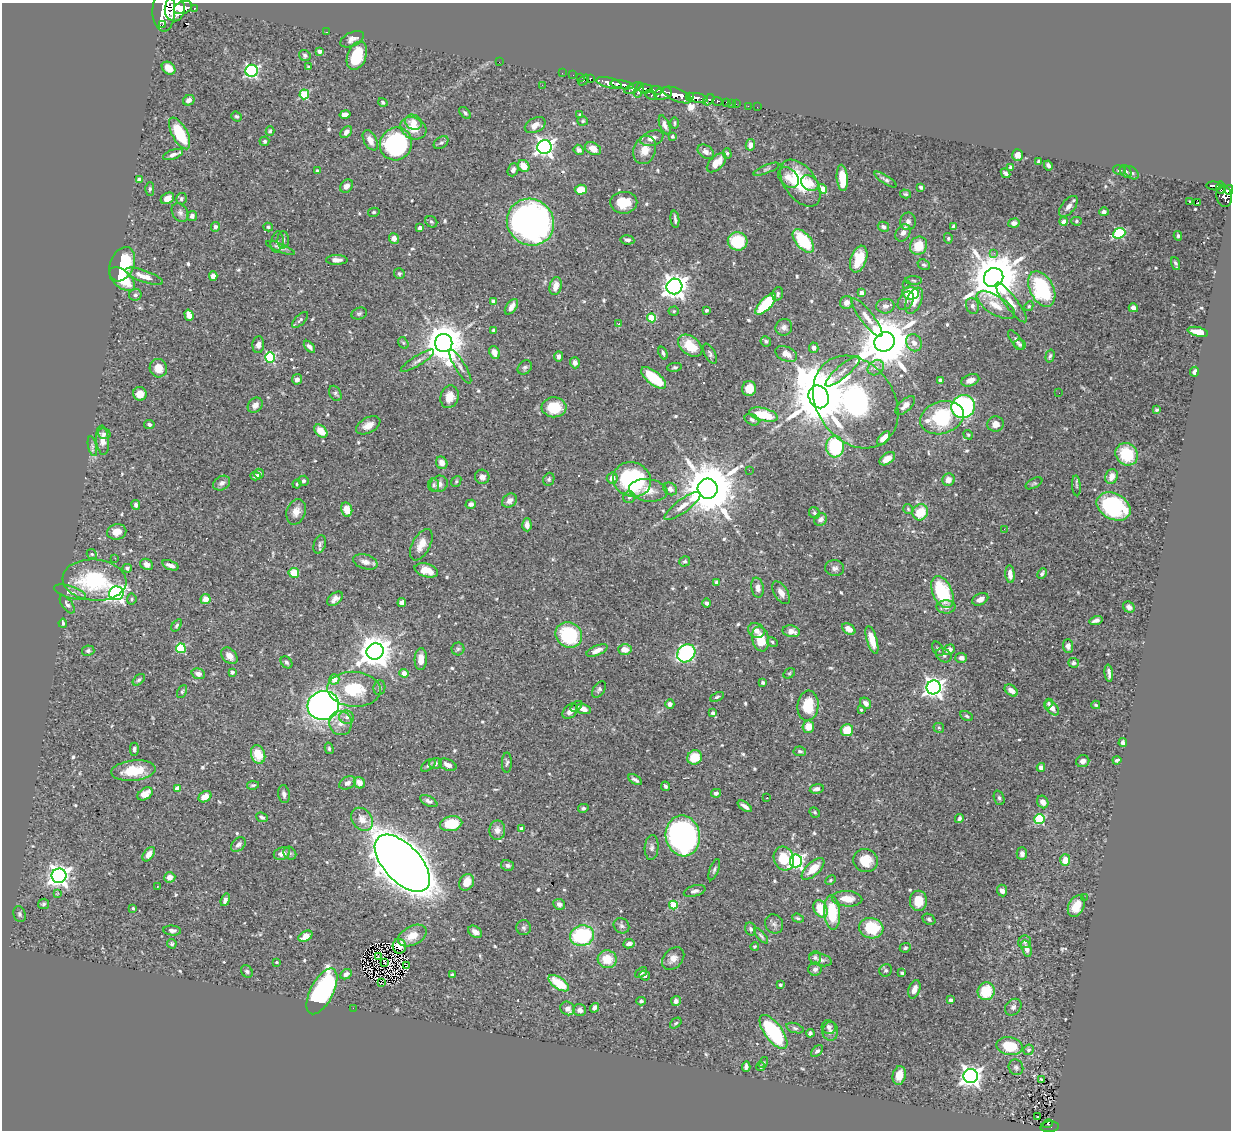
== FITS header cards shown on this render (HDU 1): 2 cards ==
NAXIS1  =                 1229
NAXIS2  =                 1128

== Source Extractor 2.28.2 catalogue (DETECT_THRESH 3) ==
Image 1229 x 1128 px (HDU 1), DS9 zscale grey, 1 PNG px = 1 image px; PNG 1233 x 1132 px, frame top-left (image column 1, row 1128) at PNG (2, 3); each listed source drawn as its Kron ellipse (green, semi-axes under 4 px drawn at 4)
Background 0.821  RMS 0.016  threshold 0.0472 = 3 sigma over >= 5 px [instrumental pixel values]
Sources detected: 607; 2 with non-positive FLUX_AUTO (blend fragments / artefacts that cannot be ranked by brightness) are neither listed nor drawn; of the other 605, the 500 brightest by FLUX_AUTO listed and drawn (105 fainter detections omitted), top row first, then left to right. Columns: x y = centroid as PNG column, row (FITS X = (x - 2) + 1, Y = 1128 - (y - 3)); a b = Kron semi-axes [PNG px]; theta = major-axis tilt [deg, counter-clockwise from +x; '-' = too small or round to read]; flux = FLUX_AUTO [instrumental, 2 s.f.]
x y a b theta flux
183 8 9 6 19 2400
194 8 4 3 - 93
175 9 13 10 83 4400
164 11 20 11 89 6400
162 25 3 2 - 310
326 32 3 2 - 1.8
352 39 13 7 25 5
320 51 4 3 - 6.2
305 55 6 5 - 2.6
357 56 15 9 68 36
499 62 2 2 - 31
309 67 3 3 - 1.9
169 68 7 5 -40 10
252 71 6 6 - 210
562 73 2 2 - 13
573 75 2 2 - 11
580 77 2 2 - 13
590 78 3 3 - 38
584 80 6 3 46 94
609 83 13 5 -13 1900
542 85 2 2 - 2
622 85 12 4 -9 1600
633 88 9 4 25 500
646 89 7 4 -2 580
639 90 7 3 71 550
656 90 6 3 -15 470
663 93 9 6 16 1300
304 94 5 5 - 55
651 95 6 3 -34 260
677 95 15 6 -23 3400
689 96 4 3 - 380
697 98 10 4 -11 1300
189 100 6 5 - 5.1
709 100 6 4 44 330
717 101 5 3 - 180
383 102 5 4 - 2.2
727 102 3 3 - 45
731 103 2 2 - 7.9
736 104 2 2 - 11
748 106 2 2 - 8.5
757 107 2 2 - 5.8
465 113 7 4 -44 2.3
345 114 6 4 11 5.9
580 115 4 3 - 1.4
236 116 5 4 - 1.9
583 121 5 4 - 1.5
413 122 9 7 -28 10
674 123 6 3 90 1.5
535 125 11 7 27 8.1
665 125 10 5 -67 4.5
413 128 13 10 -27 16
270 131 5 4 - 1.7
346 132 7 4 48 4.7
180 133 17 7 -62 47
672 137 4 3 - 1.7
652 138 12 7 19 7.4
370 140 11 6 -62 8.8
264 141 5 4 - 2
441 143 8 5 35 2.3
396 144 17 16 - 170
750 145 6 4 79 5.2
544 147 7 7 - 460
593 149 8 6 -29 11
579 150 5 4 - 3.4
645 150 14 11 71 13
706 152 9 6 -34 6
727 153 5 4 - 1.6
173 155 10 4 19 4.1
1018 155 6 5 - 9.4
1039 161 4 4 - 3
717 163 12 6 44 16
1048 165 5 4 - 3
524 166 6 5 - 14
1010 167 4 3 - 1.8
766 169 14 3 22 2.6
513 170 7 5 68 4.4
1119 170 6 4 -11 1.6
317 171 4 3 - 2.9
1126 171 7 5 -52 2.2
1006 173 5 4 - 3
1131 173 8 5 -39 2.6
789 177 12 8 -45 8.8
842 178 13 5 -86 21
140 180 4 4 - 7.3
885 180 13 4 -33 2.8
800 183 26 15 -54 49
810 183 9 7 -36 7.3
347 186 7 5 49 5
1214 186 8 3 -9 240
921 187 4 3 - 2.4
1221 188 6 3 -88 260
150 189 6 4 89 2
823 189 5 4 - 22
581 190 6 5 - 22
1229 190 5 3 - 480
906 194 5 4 - 1.4
1224 196 11 7 -79 790
167 198 7 5 27 9
181 199 6 5 - 2.1
1189 202 3 2 - 140
624 203 13 11 2 21
1197 203 3 2 - 1.7
1068 206 12 6 51 6.4
180 212 10 7 -57 4.2
374 212 6 4 13 1.5
1104 212 5 4 - 2.9
192 216 5 5 - 4.3
675 219 8 3 -83 2.6
908 221 9 8 - 4.3
1077 221 5 4 - 1.6
431 222 6 5 - 1.8
530 222 24 22 -39 440
1063 222 4 4 - 16
1014 223 5 4 - 4.5
954 226 4 4 - 2.8
215 227 5 4 - 4.8
268 227 5 4 - 1.6
883 227 6 5 - 3.2
420 228 4 3 - 3.7
903 233 9 7 59 6
1119 233 6 5 - 91
1178 236 5 3 - 1.6
394 238 5 5 - 5.5
948 238 5 4 - 1.7
283 240 8 6 89 2.7
627 240 7 4 -9 3.4
738 241 10 9 - 41
803 241 14 7 -49 58
277 242 10 6 80 3.4
919 246 9 8 - 23
280 248 15 4 -21 3.7
994 253 3 3 - 2.3
859 259 14 8 71 28
337 260 11 5 0 6.2
1176 263 7 3 -68 2
122 264 18 12 67 44
924 265 6 5 - 2.1
399 274 5 5 - 2.1
144 276 20 6 -20 11
213 276 5 4 - 6.6
994 278 10 9 - 5500
122 279 15 8 -42 35
914 280 8 4 -2 1.7
906 284 3 2 - 2.6
556 286 9 6 78 10
674 286 8 7 - 860
1042 289 19 11 -62 100
861 293 4 4 - 6.9
911 293 8 6 -8 44
778 294 7 5 75 2.6
135 295 6 6 - 2.7
906 301 10 7 55 4.1
914 301 14 7 65 11
494 302 4 4 - 11
1011 302 24 6 -53 9.7
846 303 6 6 - 5.9
766 304 14 6 46 54
996 305 22 9 -31 17
885 306 9 7 2 5
972 306 8 6 -72 3.6
1029 306 5 4 - 1.5
511 307 9 5 54 7.1
1133 308 4 4 - 5
706 310 3 3 - 2.9
674 311 5 4 - 1.6
359 314 8 5 19 2.2
189 315 6 4 -73 11
652 318 4 4 - 39
867 318 24 6 -52 9.6
300 320 10 4 45 2.4
619 324 3 2 - 3.3
784 327 8 8 - 5.1
494 330 3 3 - 1.8
1198 332 10 4 -13 12
1016 340 12 5 -53 3.5
766 341 5 5 - 2.2
885 342 10 9 - 6300
403 343 6 4 -59 1.7
444 343 9 8 - 3100
914 343 9 7 -60 6.5
258 345 8 6 86 4.3
1020 345 6 5 - 1.8
690 346 14 9 -39 24
309 347 7 4 -48 4.3
814 348 5 4 - 4.1
495 352 7 5 -68 8.8
663 353 7 3 -70 2.2
710 354 11 5 -63 2.8
786 354 11 7 -25 9
558 356 5 4 - 3.3
1050 356 6 4 73 1.8
270 357 5 5 - 100
417 361 19 5 32 5
575 363 6 5 - 4.7
460 367 19 5 -59 5.5
525 367 8 6 44 2.5
675 367 7 4 7 1.9
158 368 9 8 - 12
876 368 8 7 - 5.4
843 371 22 6 40 7.9
1195 372 5 4 - 4
654 378 15 6 -39 45
297 379 5 5 - 4.5
940 380 4 3 - 2.6
970 380 9 5 20 7.4
749 388 7 7 - 13
335 393 8 5 -61 2.3
1059 393 2 2 - 1.6
140 394 7 6 - 8.6
450 397 11 9 74 13
819 397 12 9 -66 8800
856 402 50 38 -55 220
255 405 8 6 46 6.5
905 405 12 6 44 6.7
554 407 12 10 -3 34
963 407 12 11 - 190
1156 410 4 3 - 1.9
764 415 15 6 -14 32
942 418 22 16 17 76
752 420 8 5 -27 2.4
149 424 5 4 - 2.5
995 424 8 7 - 8.7
368 425 13 7 28 9.1
321 431 8 5 -45 14
104 434 6 5 - 2.4
968 435 5 4 - 1.5
884 438 8 4 48 11
103 440 14 6 -85 7.9
92 446 10 4 -77 2.9
835 447 11 9 -88 70
1127 454 12 10 -45 44
887 459 9 5 35 9.8
442 463 6 5 - 7.7
749 470 2 2 - 4
259 474 5 5 - 2.5
255 476 5 4 - 2.9
482 477 7 7 - 4.8
1112 477 8 6 70 8.6
612 478 5 5 - 7.2
549 479 6 5 - 2.3
632 480 19 17 -21 130
948 480 6 6 - 7.3
303 481 5 5 - 2.5
456 481 6 4 51 1.7
222 483 9 7 29 4.2
1034 483 9 4 28 1.9
297 484 4 4 - 1.5
439 484 9 8 - 6.9
434 485 6 5 - 2
1076 486 10 4 -86 2.1
670 489 7 6 - 4.5
708 489 10 10 - 6900
648 490 19 11 -7 15
629 497 6 5 - 2.2
509 501 8 6 42 4.8
471 504 5 4 - 3.5
136 505 5 4 - 2.8
683 506 22 6 36 10
1114 506 18 13 -27 110
908 509 5 5 - 1.5
347 510 7 5 -78 14
296 512 13 9 71 9.1
920 512 8 7 - 27
814 513 6 5 - 2
820 519 7 6 - 4.1
527 525 6 4 -88 6.2
1004 529 2 2 - 3.1
117 532 9 7 13 9.4
320 544 9 6 72 3.3
421 545 17 9 62 11
92 554 5 4 - 1.5
115 558 3 2 - 2.7
685 561 5 5 - 1.8
365 562 13 7 -17 6.5
147 564 6 5 - 5.3
170 565 8 4 -21 5.4
127 568 5 4 - 2.3
835 568 9 8 - 4
426 570 12 6 -16 14
294 573 5 5 - 21
1010 574 9 4 -85 6.1
1042 574 6 4 62 2.4
94 580 32 20 -5 89
717 582 4 4 - 4.9
758 588 10 6 -79 5
70 592 16 6 -17 6.9
942 592 17 9 -66 65
116 593 7 7 - 420
781 593 13 6 -58 6.6
132 599 5 4 - 1.6
205 599 5 5 - 11
335 599 9 5 40 5.2
980 599 8 5 27 5.7
402 603 4 4 - 5.3
707 603 4 4 - 2.3
67 604 10 5 -53 3.3
946 607 9 6 1 5.4
1129 607 6 5 - 3.8
1096 620 6 4 16 4.6
63 623 4 3 - 2.1
177 625 7 4 53 1.7
849 629 7 5 -36 9.7
756 630 8 7 - 7.1
791 631 8 5 -12 8.2
569 635 14 12 -38 73
760 639 12 8 -78 25
872 640 14 5 -74 14
772 642 6 4 -30 1.6
1068 646 7 5 -86 3.7
181 648 5 5 - 65
458 649 6 6 - 2.4
938 649 8 5 -60 2
597 650 11 5 22 6.9
625 650 7 5 -5 10
949 650 6 5 - 6.8
88 651 6 5 - 2.2
375 652 8 8 - 2000
686 653 10 8 44 160
944 655 8 6 -33 3.1
229 656 9 7 -46 7.2
961 658 6 5 - 4.7
421 659 11 6 87 10
286 662 6 5 - 2.3
1074 663 5 5 - 2.5
232 672 4 3 - 4
404 673 4 4 - 11
789 673 6 4 31 1.4
1109 673 8 3 -83 3.3
198 674 7 5 -18 4.6
334 679 5 5 - 13
139 680 7 4 44 2.2
763 683 4 4 - 2
934 687 7 7 - 580
379 688 7 6 - 2.3
354 689 27 17 -4 46
599 689 9 5 56 2.5
1011 691 7 5 -37 6.9
182 692 7 4 63 1.8
717 697 7 4 25 1.8
866 703 6 5 - 5.7
1048 703 5 4 - 1.6
670 704 4 4 - 4
323 705 16 14 15 540
1096 705 4 3 - 1.5
576 706 7 4 38 2
808 706 15 10 85 33
1052 708 9 5 -48 6.8
583 709 8 5 -15 6.6
861 710 4 3 - 1.7
570 711 9 6 42 6.5
713 713 3 3 - 3.8
967 716 7 4 -28 1.9
347 717 7 6 - 3.7
341 723 12 11 - 10
808 727 6 6 - 12
939 728 5 5 - 1.6
847 730 6 6 - 19
1123 742 4 4 - 3.7
329 748 6 4 -76 1.7
134 749 6 4 90 2.9
800 751 6 5 - 2.3
258 755 9 7 -70 24
695 757 7 7 - 26
1117 760 4 3 - 1.8
1083 761 7 6 - 4.3
507 762 10 5 89 2.4
435 763 6 5 - 3.2
428 765 8 5 36 2.7
448 765 9 5 -24 6.3
1041 767 4 4 - 6.2
133 771 22 10 6 31
635 780 7 4 -32 3.2
347 783 9 6 30 4.9
359 783 6 5 - 8.5
253 785 6 4 9 1.6
665 786 5 3 - 2.2
178 788 4 4 - 12
817 789 7 4 10 4
716 793 5 4 - 3.7
145 794 8 5 33 13
284 794 9 6 -81 3.5
205 797 7 5 32 10
767 798 3 2 - 2.2
999 798 7 5 -70 2.2
429 801 9 5 -28 3.3
1043 802 6 5 - 7.2
745 806 8 3 -34 5
583 808 5 4 - 2.7
815 812 5 4 - 1.5
262 817 6 4 -24 2.5
959 818 5 3 - 3.3
362 819 12 9 -53 12
1039 819 5 5 - 88
451 824 11 7 13 44
522 829 4 4 - 6
497 830 10 8 89 6.4
683 836 20 17 -79 410
238 844 9 5 44 4.8
652 847 12 7 87 3.9
282 853 8 6 22 6.2
290 853 7 5 -45 2.3
149 854 8 5 54 7.3
1022 854 6 5 - 3.5
784 858 12 10 -72 28
1065 860 6 5 - 12
796 861 6 6 - 270
865 861 12 11 - 21
402 863 35 18 -47 3300
508 865 6 5 - 3.7
813 869 14 6 43 17
714 870 11 4 69 2.6
59 876 7 7 - 720
170 877 6 5 - 7.6
830 880 5 4 - 1.5
467 882 9 7 61 14
157 887 3 2 - 3
1002 890 6 5 - 4.4
695 891 11 5 15 3.4
58 893 2 2 - 13
1084 898 2 2 - 2.9
847 899 15 7 -3 13
225 900 6 4 71 3.8
918 901 10 8 89 17
43 904 5 5 - 2.1
559 904 6 5 - 4.1
673 905 4 4 - 40
1076 906 11 7 63 16
133 908 4 3 - 1.5
820 909 9 6 -63 28
832 912 17 8 -85 44
19 914 8 6 -71 2.6
798 918 6 3 -19 1.6
929 919 7 5 -33 2.5
774 924 10 8 -60 3.6
621 926 8 7 - 3.1
524 928 7 7 - 2.7
871 928 12 10 -12 49
751 929 7 5 -75 2.2
172 931 9 5 -6 3.8
475 932 7 5 -33 6.1
305 936 7 5 30 9.1
412 936 15 9 27 15
582 936 12 10 12 91
761 936 9 4 -47 2.2
1025 942 6 6 - 2.2
172 944 5 4 - 1.9
629 944 5 4 - 4.9
399 946 7 6 - 5.5
755 946 4 4 - 1.5
905 948 5 4 - 2.3
1026 948 8 5 -74 5.4
378 957 2 2 - 1.5
815 957 6 6 - 2.2
607 959 9 9 - 21
673 959 13 9 46 7.7
820 960 11 6 -15 4.4
277 962 3 3 - 1.5
384 963 3 2 - 2.2
406 966 2 2 - 1.5
815 969 6 6 - 3.9
886 970 6 6 - 2.2
247 971 7 5 -53 2.1
641 973 7 4 38 2
902 973 4 3 - 2
346 974 6 4 29 4.2
452 975 4 3 - 2.8
644 975 5 4 - 3.2
381 982 2 2 - 270
559 983 11 6 -35 30
780 985 4 3 - 2.2
914 989 9 5 71 7.5
322 991 25 11 62 190
986 991 9 8 - 32
951 1000 3 3 - 3.3
641 1001 4 4 - 2.1
676 1001 5 5 - 4
1013 1007 9 7 46 3.5
353 1008 2 2 - 56
567 1008 7 6 - 6.2
595 1008 5 4 - 4
580 1010 6 6 - 4.5
676 1023 6 4 39 1.9
829 1027 7 7 - 3.3
795 1028 9 4 -19 2.3
830 1031 9 8 - 4
773 1032 20 8 -54 98
810 1033 4 4 - 2.8
1010 1046 13 9 -10 31
1028 1050 5 5 - 2.1
817 1051 7 4 42 2.8
763 1062 6 4 56 1.4
746 1066 5 4 - 3.7
761 1067 4 4 - 2
1016 1067 8 7 - 2.8
899 1075 9 6 79 12
971 1076 7 7 - 620
1041 1080 4 3 - 1.5
1037 1116 3 2 - 3.8
1048 1124 5 2 - 25
1050 1127 9 5 4 150
At the frame edge (FLAGS 8, measured only in part): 2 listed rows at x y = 164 11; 1229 190
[105 fainter detections neither listed nor drawn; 2 non-positive-flux detections neither listed nor drawn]